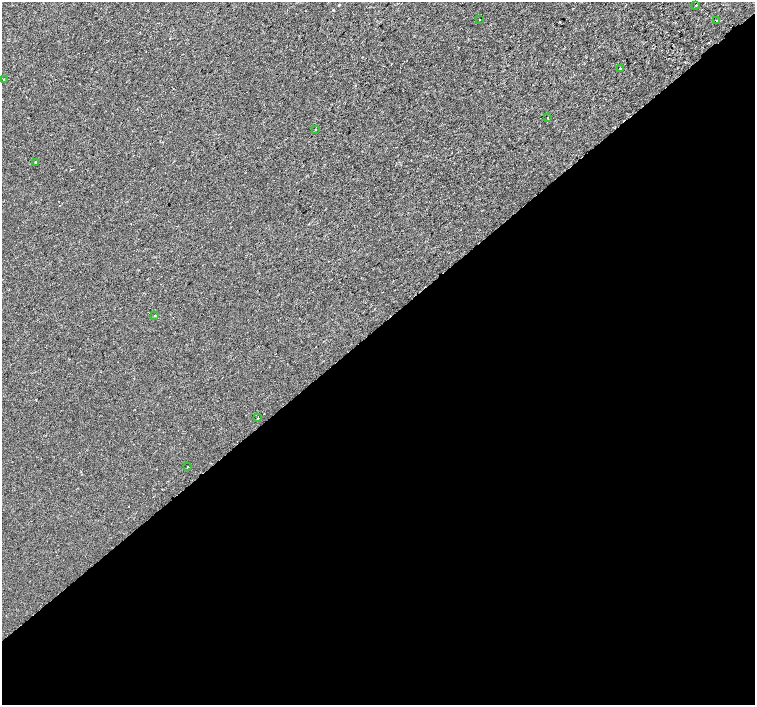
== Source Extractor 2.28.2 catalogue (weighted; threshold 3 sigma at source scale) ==
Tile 15 of 4 x 4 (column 3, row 4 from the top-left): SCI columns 3064-4568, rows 255-1660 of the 6117 x 6075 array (HDU 1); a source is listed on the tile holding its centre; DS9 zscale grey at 2 x 2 block average (1 PNG px = mean of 2 x 2 image px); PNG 757 x 707 px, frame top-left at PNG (2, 2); each listed source drawn as its Kron ellipse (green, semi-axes under 4 px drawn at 4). Shown black and unused: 54% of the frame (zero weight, under 2 of 3 exposures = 3% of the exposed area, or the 3 px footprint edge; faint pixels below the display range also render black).
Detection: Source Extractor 2.28.2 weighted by HDU 2 'WHT'; one run over the whole footprint, this tile lists its part. Background 1.89e-04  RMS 0.0041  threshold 0.0183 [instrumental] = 3 sigma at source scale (4.5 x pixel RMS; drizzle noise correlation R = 1.50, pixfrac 1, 0.0396/0.0396 arcsec/px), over >= 5 px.
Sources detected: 14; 3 cosmic-ray / hot-pixel residue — neither listed nor drawn; the other 11 listed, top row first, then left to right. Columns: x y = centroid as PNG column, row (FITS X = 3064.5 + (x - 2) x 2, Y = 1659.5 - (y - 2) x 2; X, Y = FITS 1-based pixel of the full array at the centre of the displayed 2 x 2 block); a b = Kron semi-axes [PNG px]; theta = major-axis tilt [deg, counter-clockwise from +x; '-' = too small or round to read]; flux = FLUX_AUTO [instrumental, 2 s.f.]
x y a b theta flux
696 5 2 2 - 3.3
479 20 2 2 - 1
717 20 2 2 - 10
620 68 2 2 - 0.62
4 80 3 2 - 0.47
547 118 2 2 - 0.89
315 130 2 2 - 0.6
35 162 3 2 - 0.61
155 316 3 2 - 0.51
258 418 2 2 - 1.4
188 467 2 2 - 0.44
Diffuse or blended objects may show on this block-average render without a row.